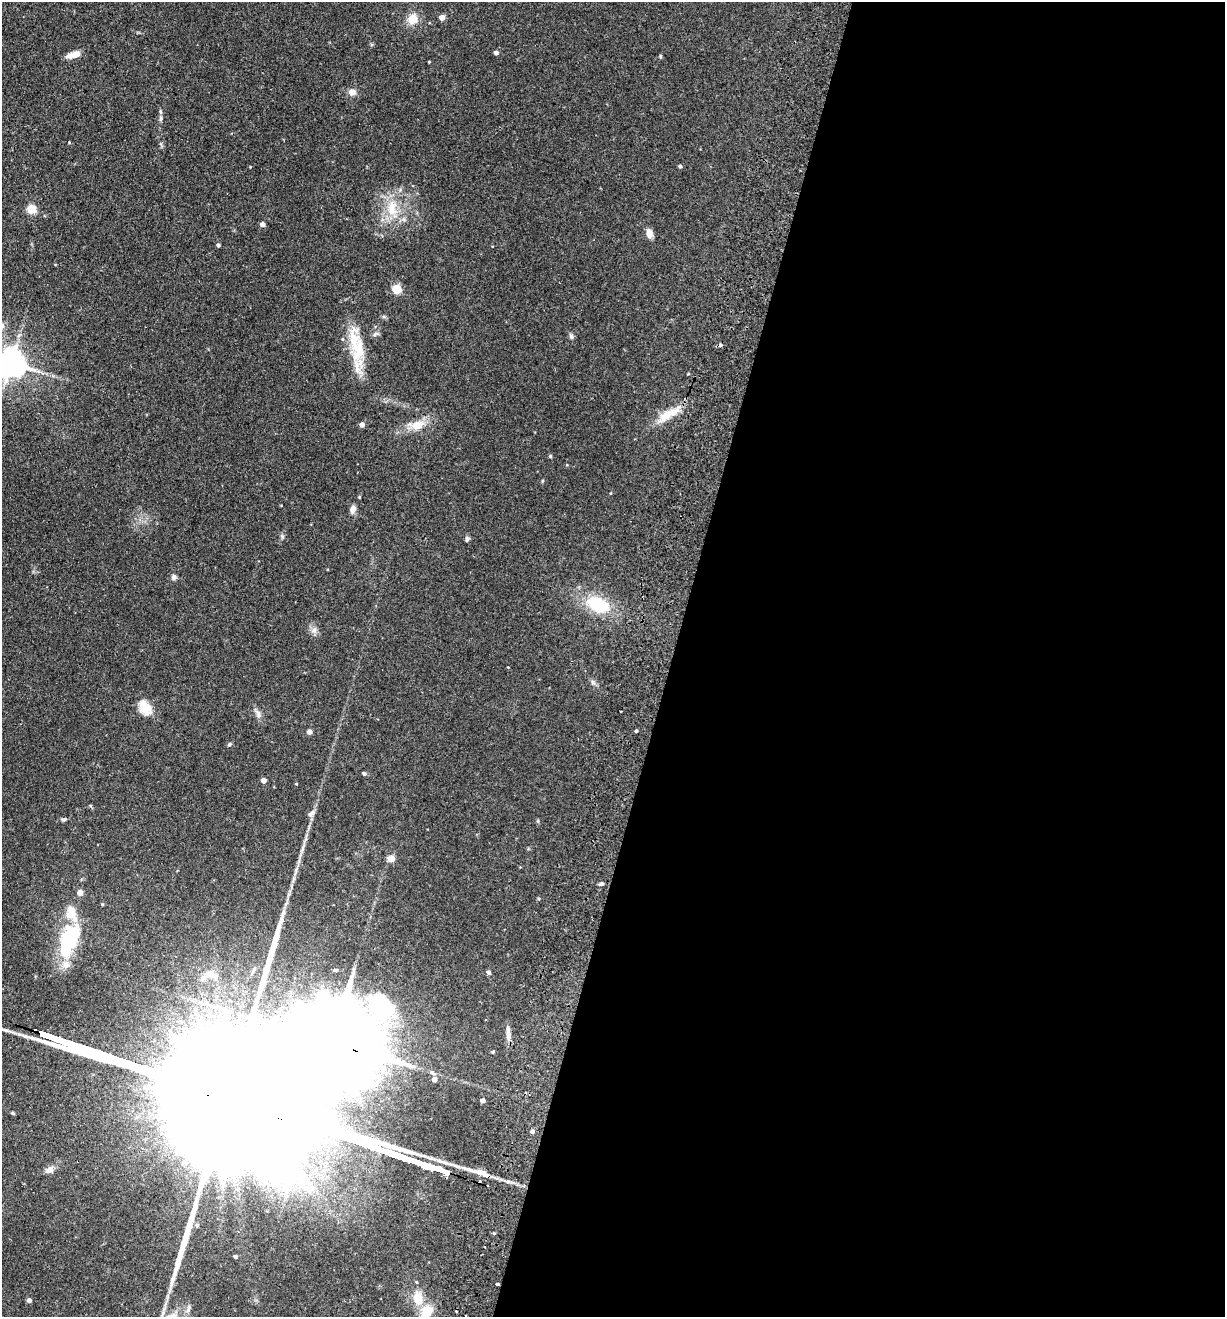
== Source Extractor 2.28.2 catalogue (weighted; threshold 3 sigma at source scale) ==
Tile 12 of 4 x 4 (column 4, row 3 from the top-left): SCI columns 3981-5203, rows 1336-2650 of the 5389 x 5300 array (HDU 1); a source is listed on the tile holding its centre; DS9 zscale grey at full resolution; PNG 1227 x 1319 px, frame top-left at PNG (2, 2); no overlay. Shown black and unused: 45% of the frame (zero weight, under 2 of 3 exposures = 3% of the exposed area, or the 3 px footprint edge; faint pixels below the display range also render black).
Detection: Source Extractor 2.28.2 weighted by HDU 2 'WHT'; one run over the whole footprint, this tile lists its part. Background 0.0897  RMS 0.0061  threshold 0.0274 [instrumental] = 3 sigma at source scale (4.5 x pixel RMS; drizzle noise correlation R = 1.50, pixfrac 1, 0.05/0.05 arcsec/px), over >= 5 px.
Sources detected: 79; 6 inside a brighter object's white glare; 2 cosmic-ray / hot-pixel residue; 3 long thin detections or spike segments (spike, bleed or trail) — not listed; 4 inside a brighter listed object's ellipse — not listed separately; the other 64 listed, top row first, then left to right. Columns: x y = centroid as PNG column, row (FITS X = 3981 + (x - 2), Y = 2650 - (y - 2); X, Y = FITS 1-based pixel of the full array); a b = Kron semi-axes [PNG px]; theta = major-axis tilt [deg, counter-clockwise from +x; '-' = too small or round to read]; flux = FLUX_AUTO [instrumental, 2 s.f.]
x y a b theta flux
442 17 4 4 - 5.4
412 19 11 10 - 7.6
496 53 4 4 - 2.1
73 55 17 6 13 4.6
660 56 6 3 82 0.67
429 62 3 2 - 0.43
352 92 9 7 -4 3.4
161 118 8 5 84 1.5
680 166 4 4 - 1.1
392 208 27 13 87 15
31 209 6 6 - 13
262 224 4 4 - 2.9
649 234 10 6 -82 4.5
218 245 4 4 - 1.3
396 289 6 6 - 14
571 336 8 5 -73 1.3
358 348 35 19 85 21
11 363 9 8 - 950
668 414 39 11 31 12
362 425 4 4 - 3.3
417 425 21 13 18 9.3
550 456 4 4 - 0.7
359 497 4 3 - 0.5
353 509 9 6 73 3.1
467 539 7 5 73 1.2
174 577 7 6 - 1.7
597 604 19 12 -24 35
314 630 8 7 - 2.5
508 667 3 2 - 0.43
593 682 7 6 - 1.5
145 708 21 14 -58 9.4
258 714 16 5 -66 2.4
636 731 3 3 - 0.82
309 732 5 5 - 1.9
229 744 5 4 - 0.92
364 774 5 4 - 0.98
263 780 4 4 - 4.2
296 784 4 2 - 0.41
311 814 11 6 42 2
64 819 7 4 19 0.92
391 859 5 4 - 13
601 883 5 4 - 1
80 893 4 4 - 6.4
66 944 50 22 61 41
488 972 4 4 - 1.9
210 974 15 10 -3 5.6
508 1034 20 5 -88 3.8
493 1052 4 3 - 0.72
432 1073 7 5 -46 1.3
434 1079 4 4 - 3.1
483 1100 4 4 - 3.1
13 1113 5 3 - 0.72
532 1132 5 4 - 1.6
412 1160 20 3 -18 2300
438 1169 22 3 -18 2300
50 1170 10 7 30 3.6
308 1189 21 8 -25 9.1
197 1225 6 5 - 0.96
235 1257 3 3 - 1.4
497 1284 4 3 - 1.9
418 1298 16 11 -73 10
29 1300 4 4 - 2.2
188 1309 13 5 74 2.2
426 1312 16 11 54 13
Overlapping masked pixels (flux is a lower limit): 2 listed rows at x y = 438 1169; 497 1284
Isophote crosses this tile's border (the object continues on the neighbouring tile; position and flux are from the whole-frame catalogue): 2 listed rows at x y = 11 363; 426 1312
Unlisted compact peaks at least as high as the median listed source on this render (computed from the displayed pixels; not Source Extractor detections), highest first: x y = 282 536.